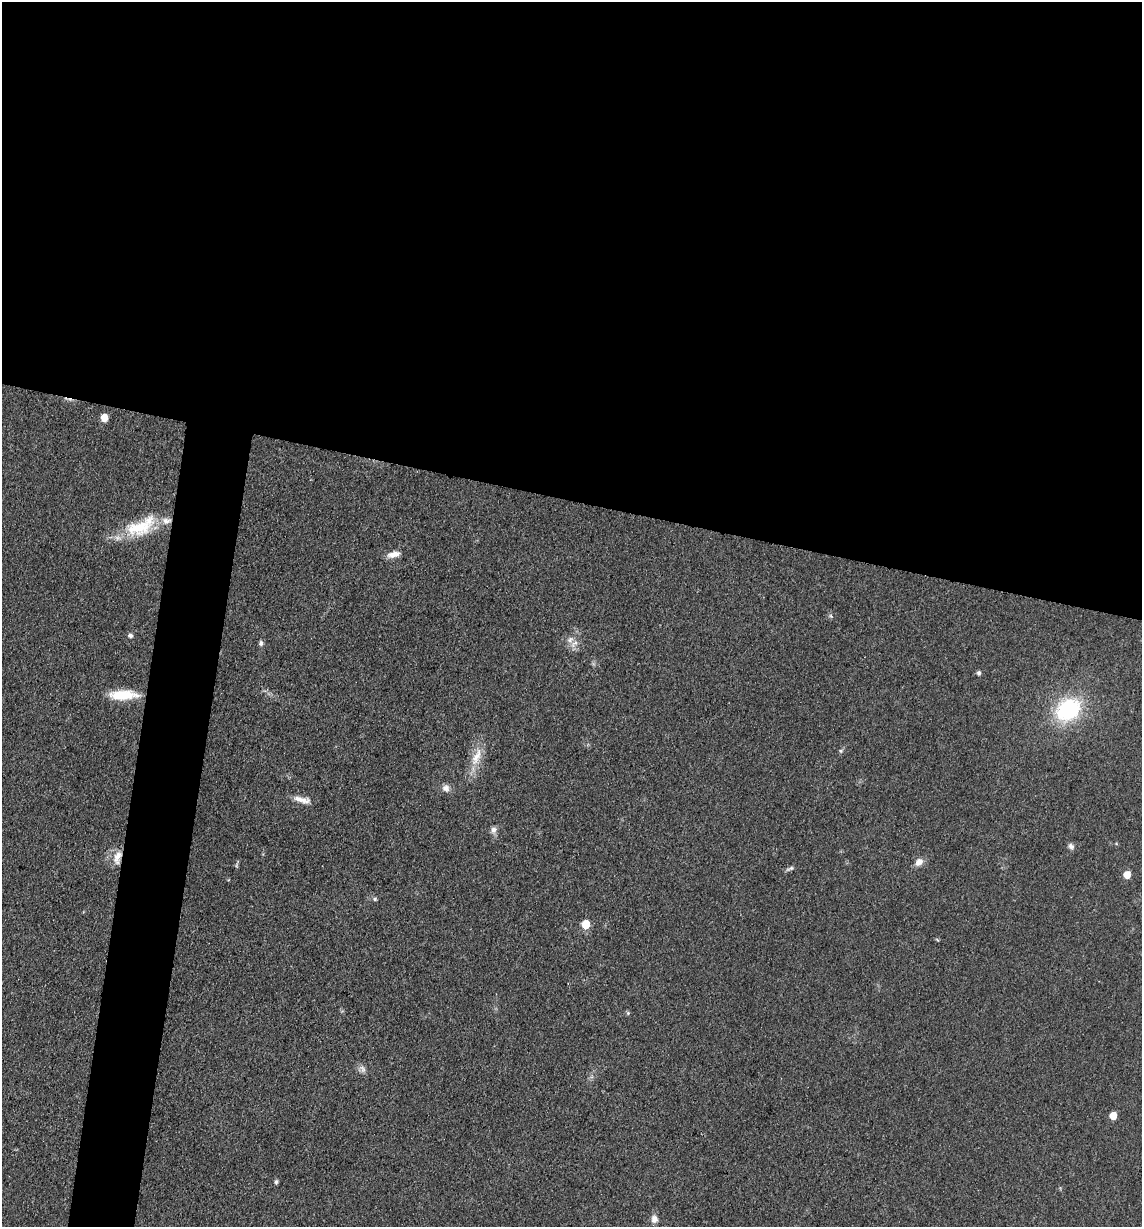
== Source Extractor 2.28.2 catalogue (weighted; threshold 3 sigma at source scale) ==
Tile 3 of 4 x 4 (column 3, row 1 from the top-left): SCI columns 2526-3665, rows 3680-4904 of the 4932 x 4909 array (HDU 1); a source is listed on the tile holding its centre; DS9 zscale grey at full resolution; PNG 1144 x 1229 px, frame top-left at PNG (2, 2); no overlay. Shown black and unused: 45% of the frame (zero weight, under 3 of 4 exposures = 1% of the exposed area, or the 3 px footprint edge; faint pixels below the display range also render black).
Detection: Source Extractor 2.28.2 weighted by HDU 2 'WHT'; one run over the whole footprint, this tile lists its part. Background 0.103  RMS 0.0072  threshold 0.0324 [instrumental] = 3 sigma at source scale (4.5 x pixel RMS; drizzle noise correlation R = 1.50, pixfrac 1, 0.05/0.05 arcsec/px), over >= 5 px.
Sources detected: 29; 2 inside a brighter listed object's ellipse — not listed separately; the other 27 listed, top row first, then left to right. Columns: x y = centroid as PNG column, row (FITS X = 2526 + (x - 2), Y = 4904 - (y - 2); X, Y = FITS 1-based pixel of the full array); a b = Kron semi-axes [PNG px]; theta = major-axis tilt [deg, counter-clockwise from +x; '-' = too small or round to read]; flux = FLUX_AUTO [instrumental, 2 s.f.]
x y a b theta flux
104 418 5 5 - 16
139 527 42 21 13 36
394 554 16 7 13 6.1
831 616 6 4 -71 1.1
130 635 6 6 - 1.9
261 643 7 5 -89 1.9
574 644 14 6 39 4.2
979 673 5 4 - 1.8
123 695 33 10 1 21
1068 710 25 20 34 68
841 751 5 5 - 1.2
476 757 30 10 66 13
446 788 9 9 - 4
303 800 18 10 -2 6.9
494 830 9 8 - 3.1
1071 846 9 6 -51 2.6
117 857 20 10 75 9.4
919 862 11 9 42 4.9
790 868 13 4 21 1.9
1127 875 5 5 - 12
375 899 6 5 - 1.3
586 924 6 5 - 23
628 1013 5 4 - 1.1
363 1069 11 7 -68 3.1
1113 1115 5 5 - 13
276 1182 6 4 85 1.5
654 1219 10 9 - 4
Overlapping masked pixels (flux is a lower limit): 1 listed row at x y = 117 857